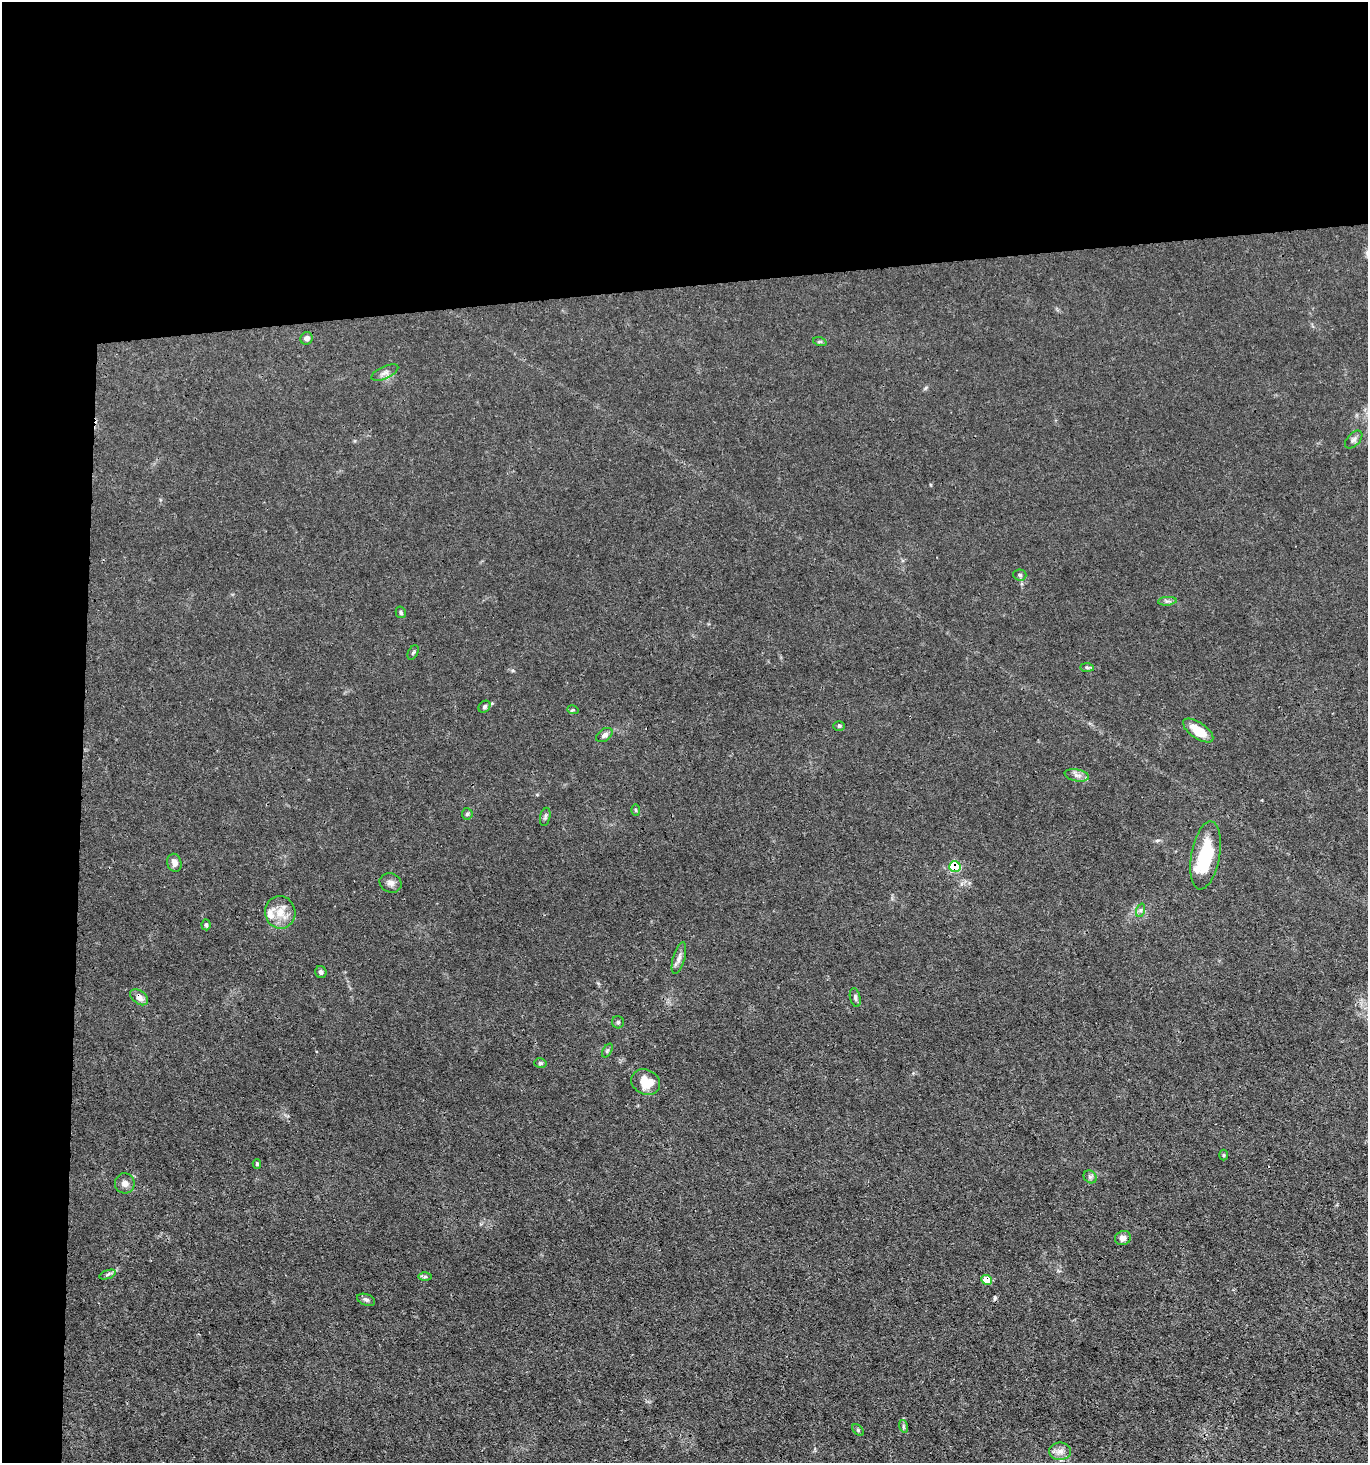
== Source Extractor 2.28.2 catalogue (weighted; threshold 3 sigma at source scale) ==
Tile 1 of 3 x 3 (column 1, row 1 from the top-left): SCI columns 138-1503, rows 2924-4384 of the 4355 x 4384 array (HDU 1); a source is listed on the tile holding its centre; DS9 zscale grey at full resolution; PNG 1370 x 1465 px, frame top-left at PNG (2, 2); each listed source drawn as its Kron ellipse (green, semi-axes under 4 px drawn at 4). Shown black and unused: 24% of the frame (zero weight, under 3 of 4 exposures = <1% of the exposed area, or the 3 px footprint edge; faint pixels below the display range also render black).
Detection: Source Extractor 2.28.2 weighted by HDU 2 'WHT'; one run over the whole footprint, this tile lists its part. Background 0.0192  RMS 0.0031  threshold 0.0141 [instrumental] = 3 sigma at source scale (4.5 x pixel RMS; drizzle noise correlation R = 1.50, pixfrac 1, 0.05/0.05 arcsec/px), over >= 5 px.
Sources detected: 48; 1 cosmic-ray / hot-pixel residue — neither listed nor drawn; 2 inside a brighter listed object's ellipse — not listed separately; the other 45 listed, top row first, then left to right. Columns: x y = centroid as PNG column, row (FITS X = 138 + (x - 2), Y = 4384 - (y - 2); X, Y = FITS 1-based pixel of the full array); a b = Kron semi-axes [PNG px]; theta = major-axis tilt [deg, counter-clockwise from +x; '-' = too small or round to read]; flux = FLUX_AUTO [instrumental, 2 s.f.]
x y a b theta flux
307 338 6 6 - 1.1
820 342 7 4 -18 0.45
385 373 14 6 24 1.3
1354 439 11 6 48 1
1020 575 6 5 - 0.6
1167 601 9 3 4 0.69
401 612 6 5 - 0.51
413 652 7 5 62 0.5
1087 667 7 4 -2 0.53
484 707 6 5 - 0.61
573 710 6 3 -17 0.34
839 726 6 5 - 0.44
1198 730 17 8 -34 7.1
604 735 9 6 34 1.1
1077 775 12 6 -11 1.4
636 810 6 4 -88 0.39
467 814 6 5 - 0.51
545 817 9 5 77 0.67
1205 855 34 14 79 16
174 863 9 7 -76 1.5
955 866 6 5 - 17
391 883 11 9 -25 1.5
1141 910 7 4 71 0.61
280 912 16 15 - 4.6
206 925 5 4 - 0.48
679 958 16 6 75 1.5
321 972 6 5 - 0.89
139 997 10 6 -40 1.7
855 997 9 5 -77 0.77
618 1022 6 6 - 0.59
607 1051 7 4 59 0.52
540 1063 6 4 -14 0.52
646 1082 15 12 -25 5.7
1223 1155 5 3 - 0.35
257 1164 5 4 - 0.36
1090 1177 7 6 - 0.69
125 1183 10 10 - 1.7
1123 1238 8 7 - 1.7
107 1275 9 3 19 0.57
425 1277 6 4 1 0.55
986 1280 5 5 - 5.2
366 1300 9 5 -19 0.77
903 1426 6 4 -72 0.48
858 1430 7 4 -45 0.44
1060 1451 11 9 0 1.9
Overlapping masked pixels (flux is a lower limit): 4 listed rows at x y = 1205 855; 955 866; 139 997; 986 1280